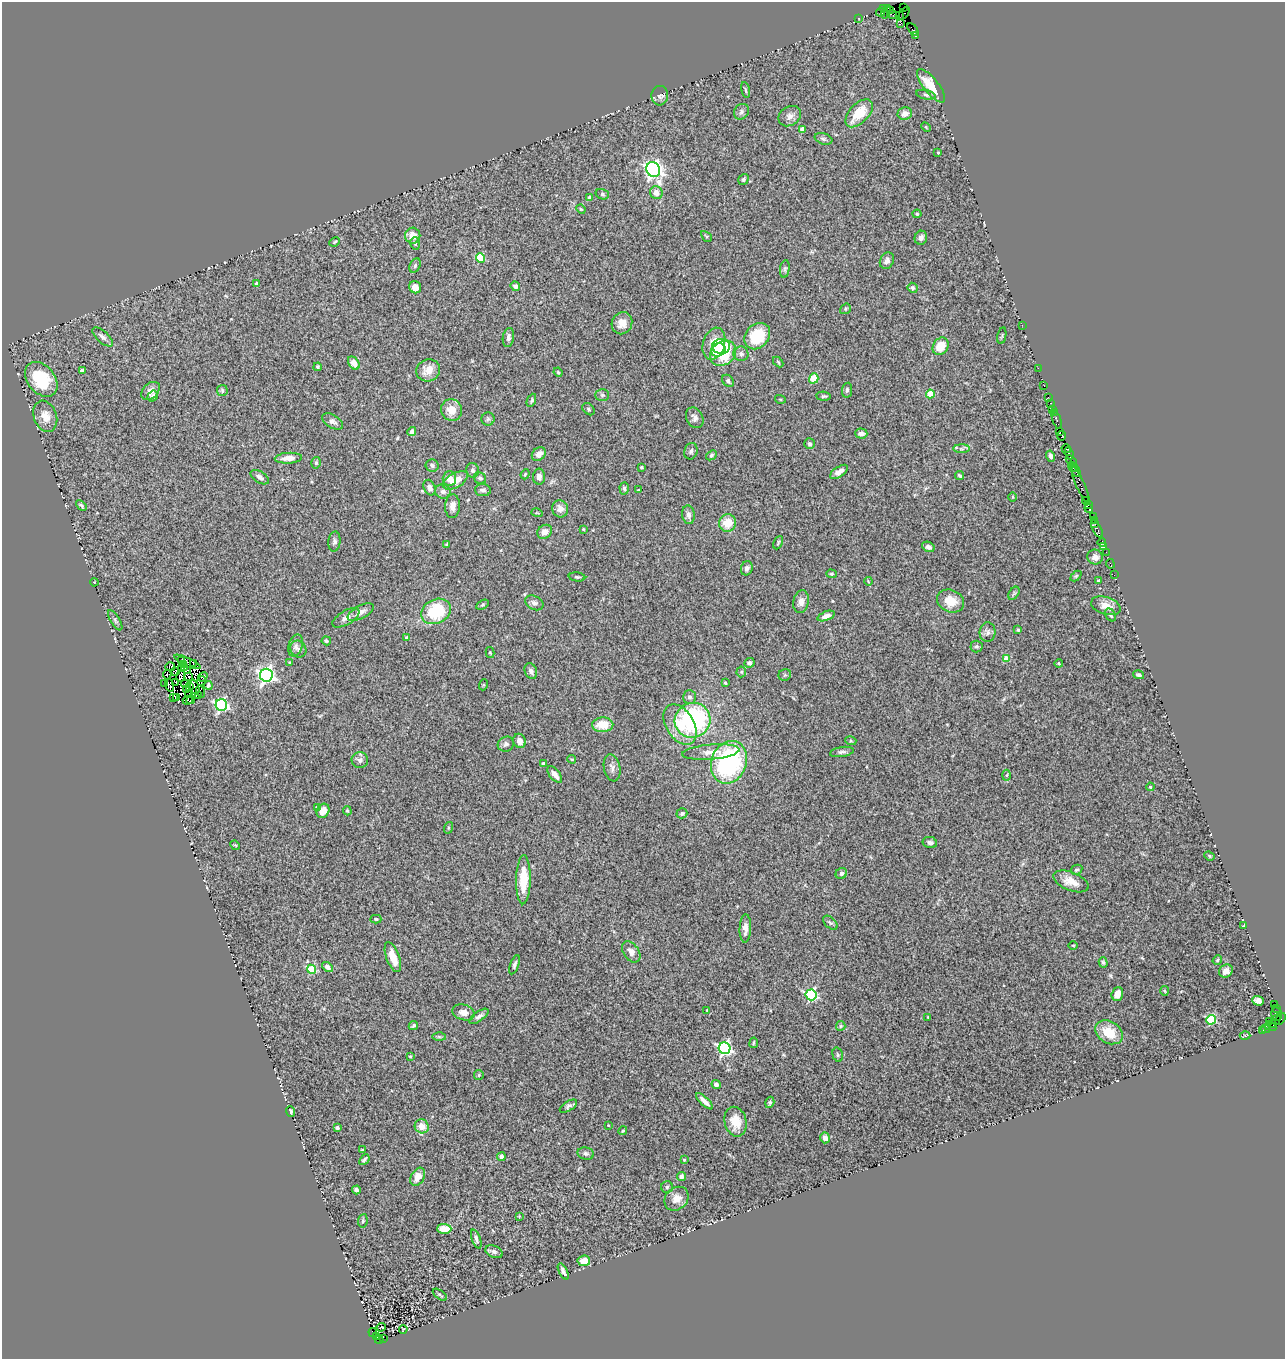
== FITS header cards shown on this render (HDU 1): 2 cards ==
NAXIS1  =                 1283
NAXIS2  =                 1357

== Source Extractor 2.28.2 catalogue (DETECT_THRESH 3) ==
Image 1283 x 1357 px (HDU 1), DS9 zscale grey, 1 PNG px = 1 image px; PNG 1287 x 1361 px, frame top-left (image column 1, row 1357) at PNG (2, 2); each listed source drawn as its Kron ellipse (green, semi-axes under 4 px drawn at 4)
Background 1.75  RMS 0.11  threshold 0.328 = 3 sigma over >= 5 px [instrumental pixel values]
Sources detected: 330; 9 with non-positive FLUX_AUTO (blend fragments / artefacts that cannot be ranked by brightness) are neither listed nor drawn; the other 321 listed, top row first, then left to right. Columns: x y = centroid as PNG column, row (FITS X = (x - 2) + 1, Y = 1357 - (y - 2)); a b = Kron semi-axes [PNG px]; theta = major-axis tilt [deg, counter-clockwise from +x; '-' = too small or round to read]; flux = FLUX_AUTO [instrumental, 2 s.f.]
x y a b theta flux
904 7 3 3 - 40
884 9 4 3 - 290
891 10 3 3 - 83
880 12 4 3 - 240
886 12 7 2 66 230
904 13 7 3 54 210
892 15 5 2 - 86
899 15 3 2 - 58
859 18 2 2 - 27
901 23 3 2 - 13
913 29 7 3 -51 370
915 36 3 2 - 88
931 86 20 7 -51 180
746 90 8 3 -78 10
926 95 10 4 -12 15
660 96 10 8 83 26
741 112 8 7 - 24
859 113 17 9 45 200
905 114 7 6 - 55
790 116 12 9 34 42
926 127 5 3 - 7.9
803 129 4 4 - 85
823 139 9 5 -18 16
938 152 3 3 - 6.4
653 169 8 6 -62 3000
743 179 6 5 - 13
656 193 6 6 - 55
602 194 7 5 -15 13
589 197 4 3 - 20
581 209 5 4 - 8.1
917 214 4 4 - 7.8
413 236 8 7 - 62
706 236 6 3 -45 7.8
921 238 7 6 - 28
335 242 5 4 - 8.9
415 243 6 4 -73 11
480 258 5 4 - 350
887 261 8 6 63 29
415 266 7 5 65 13
785 269 9 4 83 14
257 284 4 3 - 26
515 286 5 4 - 25
415 287 6 6 - 66
913 288 5 4 - 15
845 309 6 4 38 11
622 323 11 10 - 62
1022 325 2 2 - 30
757 336 14 11 47 270
1002 336 8 2 79 8
103 337 12 5 -42 30
508 337 9 5 81 26
714 344 16 11 73 130
721 346 9 7 -1 260
941 346 9 7 55 140
718 350 7 6 - 210
723 353 14 11 42 290
741 354 7 7 - 28
778 362 6 3 -46 8.3
354 363 7 5 -55 54
318 367 4 3 - 9.6
1038 368 2 2 - 82
428 370 12 11 - 87
82 371 4 3 - 20
558 372 5 4 - 8.2
814 378 5 4 - 200
41 379 19 13 -50 350
728 381 7 5 -52 18
1044 386 2 2 - 33
847 390 7 5 81 16
151 391 11 7 42 46
222 391 5 5 - 16
930 394 4 4 - 160
602 395 7 5 -1 16
153 396 6 5 - 17
824 396 7 4 -4 12
1048 397 2 2 - 39
780 399 5 3 - 6.3
531 400 7 4 67 11
1051 403 3 3 - 190
589 409 7 5 -43 13
1053 409 4 3 - 300
451 410 11 10 - 90
1054 413 2 2 - 41
45 416 16 11 -70 78
695 418 11 8 -64 33
488 419 6 6 - 15
1057 420 9 3 -71 450
333 421 11 6 -31 29
412 431 5 4 - 33
1059 431 3 2 - 65
861 433 6 5 - 31
1062 436 4 2 - 68
810 444 5 5 - 11
962 449 8 4 0 17
1066 449 5 3 - 170
691 451 8 6 71 18
1069 453 6 3 -67 370
539 454 8 6 43 44
711 455 6 4 41 10
1051 456 6 4 -73 21
288 458 14 5 3 59
1071 461 6 3 -46 380
316 463 6 4 74 12
432 466 6 6 - 19
641 467 3 3 - 10
1073 467 6 3 -55 550
473 470 7 6 - 23
1075 470 7 3 -67 690
839 472 10 5 34 46
525 474 5 4 - 8.4
960 475 5 3 - 11
260 477 10 5 -32 27
539 477 8 6 90 32
480 478 6 5 - 23
449 479 7 6 - 50
455 480 14 7 29 96
1081 485 20 3 -66 590
430 488 8 5 -67 41
624 489 6 4 -87 14
483 490 8 6 -4 24
638 490 3 2 - 3.6
443 491 8 7 - 30
1013 497 5 3 - 6.4
1085 501 4 3 - 250
1088 504 3 2 - 130
81 505 6 4 -43 14
452 506 12 7 87 50
560 509 8 8 - 40
1089 509 4 3 - 320
537 513 5 3 - 6.4
688 515 9 6 -82 33
1093 517 2 2 - 72
1094 520 3 2 - 110
728 523 9 8 - 120
1095 524 2 2 - 120
583 529 4 3 - 6.1
1097 529 9 3 -61 710
545 532 8 6 40 50
334 542 10 6 85 20
778 543 7 3 65 9.7
1102 543 4 3 - 250
447 544 4 4 - 16
928 547 6 5 - 22
1104 547 3 3 - 48
1106 552 2 2 - 97
1095 557 8 7 - 41
1110 564 5 2 - 71
747 568 7 6 - 23
831 574 5 4 - 8.9
1114 575 2 2 - 12
1076 576 6 4 44 8.8
577 577 8 4 -7 14
868 581 4 3 - 6.3
1099 581 3 3 - 22
94 582 4 3 - 6.9
1014 593 7 4 55 13
951 601 14 11 -23 110
801 602 11 7 80 47
534 603 9 6 -27 28
482 605 7 4 30 9.7
1106 606 15 8 -18 64
436 611 15 12 28 420
361 612 14 6 28 42
1110 615 7 5 -57 18
826 616 9 4 21 35
346 618 15 7 30 40
115 620 11 4 -59 18
1018 630 3 3 - 11
988 632 10 8 85 26
407 638 4 3 - 16
326 641 4 4 - 10
296 645 11 6 74 29
976 646 6 6 - 15
298 649 9 7 -51 24
490 653 5 3 - 12
1006 659 4 4 - 93
182 660 4 2 - 5.3
187 662 14 3 -24 2.2
193 663 4 2 - 33
289 663 4 3 - 7.9
750 663 5 5 - 19
183 664 3 2 - 5.5
1059 664 4 3 - 6.3
170 667 5 3 - 29
185 667 2 2 - 10
182 669 3 2 - 0.51
187 670 4 2 - 11
531 671 8 6 -68 24
175 672 4 3 - 33
741 672 5 5 - 9.8
167 675 5 2 - 16
266 675 6 6 - 2600
785 675 6 5 - 12
1139 675 6 4 -15 17
181 676 6 4 85 9.4
189 676 2 2 - 9.1
203 677 5 3 - 4.1
201 681 5 2 - 6.9
164 683 3 2 - 29
176 683 3 2 - 5.2
725 683 4 3 - 11
185 684 4 2 - 12
169 685 6 4 -74 14
208 685 4 3 - 14
483 685 5 3 - 7.1
190 686 4 2 - 12
195 687 8 2 -72 7.8
187 689 3 2 - 13
201 691 6 2 -72 12
189 695 3 2 - 7.4
199 695 3 2 - 15
177 697 2 2 - 5.7
689 697 7 6 - 22
173 698 4 2 - 47
188 700 5 2 - 9.7
191 700 4 2 - 7.5
221 705 6 6 - 1300
692 720 18 17 - 1000
680 724 22 14 -58 200
603 725 10 7 2 140
520 741 7 6 - 35
851 741 5 3 - 8
506 744 8 7 - 22
711 752 28 7 5 82
842 752 12 5 9 21
572 759 4 3 - 7.1
360 760 8 8 - 25
729 762 22 17 69 950
543 764 4 3 - 20
612 768 14 8 -79 34
555 774 10 5 -52 44
1007 775 5 3 - 8.3
1150 787 4 3 - 5.9
317 807 4 3 - 33
323 811 7 6 - 73
347 811 4 3 - 7.5
682 813 5 5 - 12
448 828 6 4 72 8.8
930 842 7 5 -11 22
235 845 5 4 - 7.5
1209 856 5 4 - 8.9
1076 870 6 4 28 12
841 873 6 5 - 19
523 880 24 7 89 210
1071 881 18 9 -21 91
376 919 5 4 - 12
830 923 8 5 -44 17
1244 926 4 3 - 8.5
745 928 14 5 88 44
1073 945 4 3 - 6.2
631 952 12 7 -55 43
393 957 16 6 -70 120
1217 960 5 4 - 8.9
1103 962 5 4 - 12
514 965 10 4 71 20
327 967 6 4 -36 29
311 969 4 4 - 330
1226 971 7 6 - 40
1164 991 5 3 - 7.2
1117 994 7 5 72 76
811 995 5 5 - 920
1258 1001 6 4 -19 41
1275 1004 3 3 - 640
1276 1008 4 2 - 36
707 1010 3 2 - 5.7
463 1012 11 7 -16 47
1277 1014 7 5 -78 210
479 1016 11 5 35 25
928 1017 3 2 - 7.1
1281 1019 6 3 56 160
1211 1020 5 5 - 460
1270 1021 3 3 - 190
1275 1021 8 3 55 190
413 1026 5 4 - 12
841 1026 5 4 - 9.3
1270 1026 6 3 -29 470
1266 1029 5 4 - 240
1263 1030 3 3 - 79
1109 1032 15 11 -31 170
1245 1035 5 3 - 6.8
439 1037 7 4 -1 11
754 1043 5 2 - 6.9
725 1048 6 6 - 1600
838 1055 7 5 -74 13
410 1056 4 2 - 5.4
479 1075 5 4 - 8.6
716 1085 5 4 - 18
704 1101 11 4 -43 34
770 1102 6 4 72 13
568 1106 10 5 33 18
290 1111 5 3 - 17
735 1122 15 11 -77 120
608 1125 3 2 - 4.7
422 1126 7 7 - 73
337 1128 4 3 - 16
623 1131 4 4 - 9.1
825 1138 5 5 - 40
362 1150 4 3 - 7.7
586 1153 8 6 -13 19
501 1157 4 4 - 21
364 1160 6 3 50 15
684 1160 4 3 - 9
681 1176 4 4 - 25
418 1177 9 6 60 66
667 1187 6 6 - 14
356 1190 4 3 - 21
676 1199 13 11 41 69
519 1216 3 3 - 5.8
363 1221 7 4 81 12
444 1229 7 5 -2 120
476 1239 10 4 -70 21
494 1252 9 5 -23 22
584 1261 6 5 - 98
563 1271 9 4 -62 28
440 1295 8 3 -36 10
381 1327 4 2 - 7.4
403 1329 4 2 - 4.7
373 1333 4 3 - 93
376 1337 3 3 - 430
383 1338 3 2 - 560
379 1339 4 3 - 280
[9 non-positive-flux detections neither listed nor drawn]